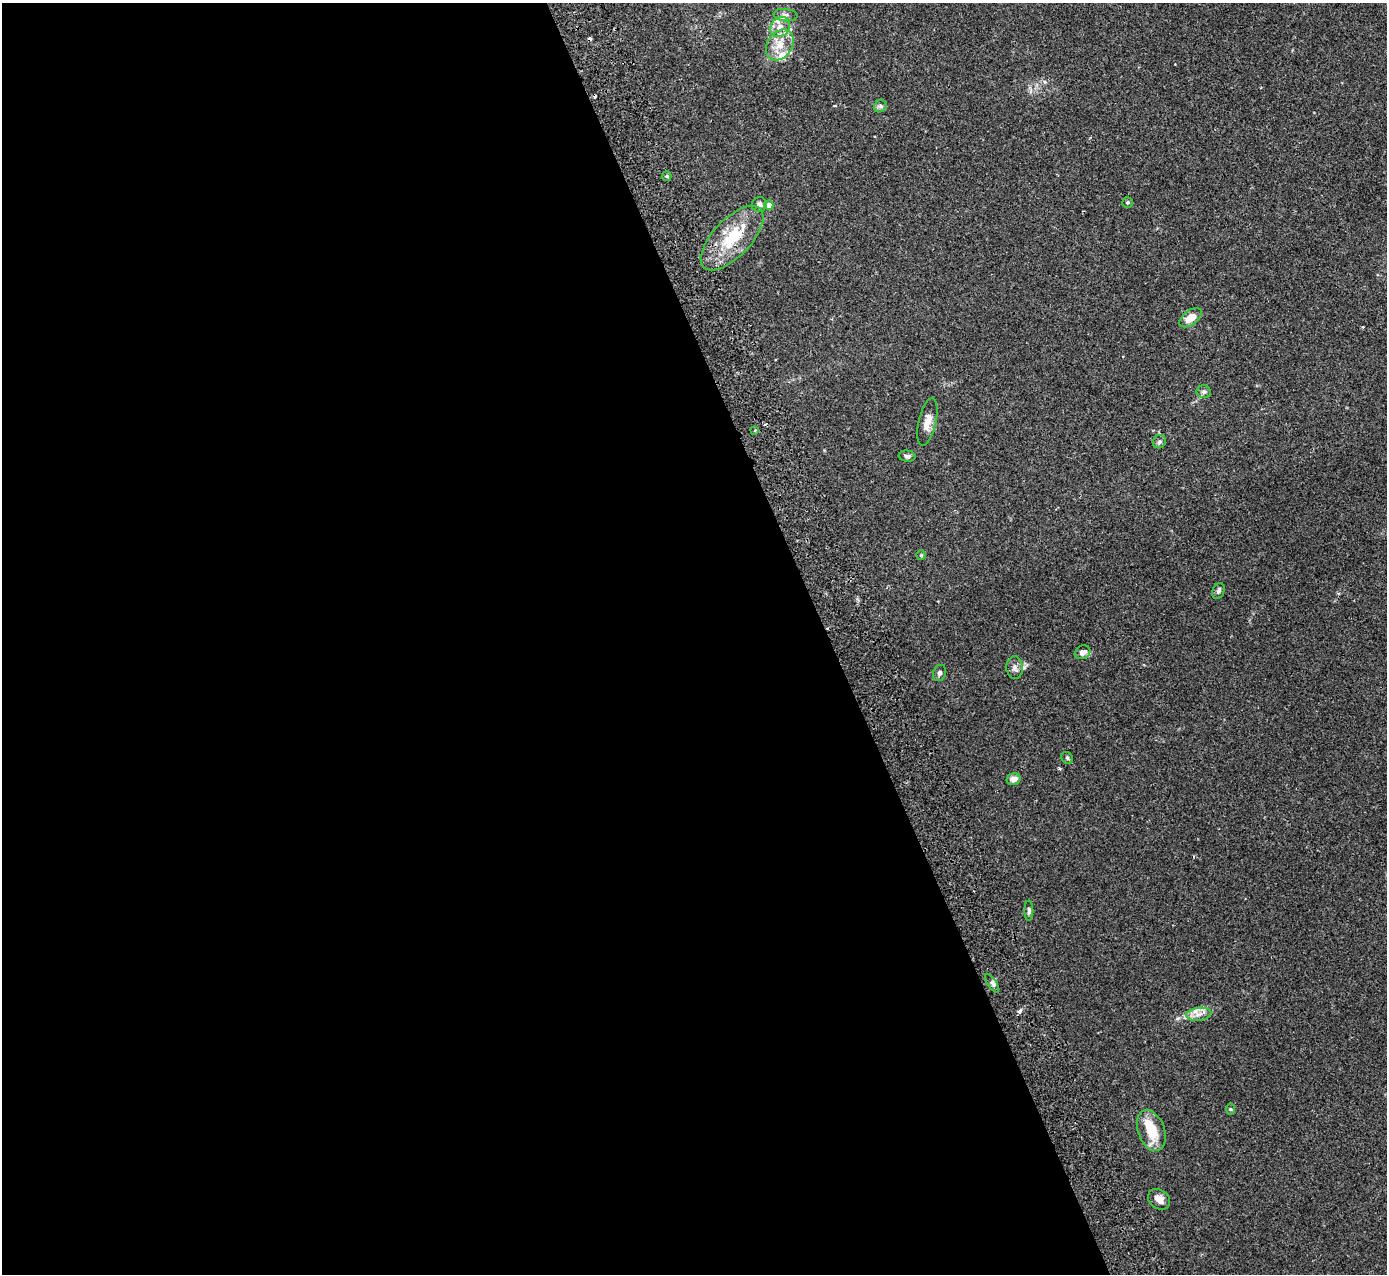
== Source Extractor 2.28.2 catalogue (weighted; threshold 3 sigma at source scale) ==
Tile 9 of 4 x 4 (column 1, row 3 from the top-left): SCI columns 55-1439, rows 1453-2724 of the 5648 x 5578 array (HDU 1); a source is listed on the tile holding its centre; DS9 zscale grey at full resolution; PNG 1389 x 1276 px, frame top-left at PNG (2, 3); each listed source drawn as its Kron ellipse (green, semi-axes under 4 px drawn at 4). Shown black and unused: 60% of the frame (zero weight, under 2 of 3 exposures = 3% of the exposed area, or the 3 px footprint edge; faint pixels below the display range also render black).
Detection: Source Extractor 2.28.2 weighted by HDU 2 'WHT'; one run over the whole footprint, this tile lists its part. Background 0.0538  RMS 0.0051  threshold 0.0229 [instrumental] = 3 sigma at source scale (4.5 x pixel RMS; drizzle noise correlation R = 1.50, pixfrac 1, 0.05/0.05 arcsec/px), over >= 5 px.
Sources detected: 33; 2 cosmic-ray / hot-pixel residue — neither listed nor drawn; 3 inside a brighter listed object's ellipse — not listed separately; the other 28 listed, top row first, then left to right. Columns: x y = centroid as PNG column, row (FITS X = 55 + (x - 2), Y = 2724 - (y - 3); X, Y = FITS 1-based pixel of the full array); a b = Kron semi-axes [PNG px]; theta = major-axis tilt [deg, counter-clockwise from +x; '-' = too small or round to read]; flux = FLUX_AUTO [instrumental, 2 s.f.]
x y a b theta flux
785 15 12 6 -6 2
780 27 11 9 46 4.6
780 45 17 12 56 7.8
880 106 7 5 48 1.2
667 176 5 4 - 0.66
1128 202 5 5 - 0.87
759 205 7 7 - 1.8
769 205 4 4 - 4.1
732 238 41 19 46 23
1190 318 13 7 37 6
1204 392 7 6 - 1.2
927 422 24 8 77 5.3
755 430 3 3 - 1.1
1159 442 7 6 - 1.3
907 456 8 5 -5 1.2
921 555 5 4 - 0.61
1218 591 8 6 69 1.4
1083 652 8 6 29 2.7
1015 668 11 8 -85 2.2
939 673 8 6 67 1.3
1067 758 6 5 - 0.76
1013 779 7 6 - 3.4
1029 911 10 4 -89 1.1
992 983 11 4 -55 1.2
1199 1014 12 6 7 3.2
1231 1109 6 4 -89 0.52
1151 1130 21 13 -70 12
1159 1199 12 9 -40 3.3